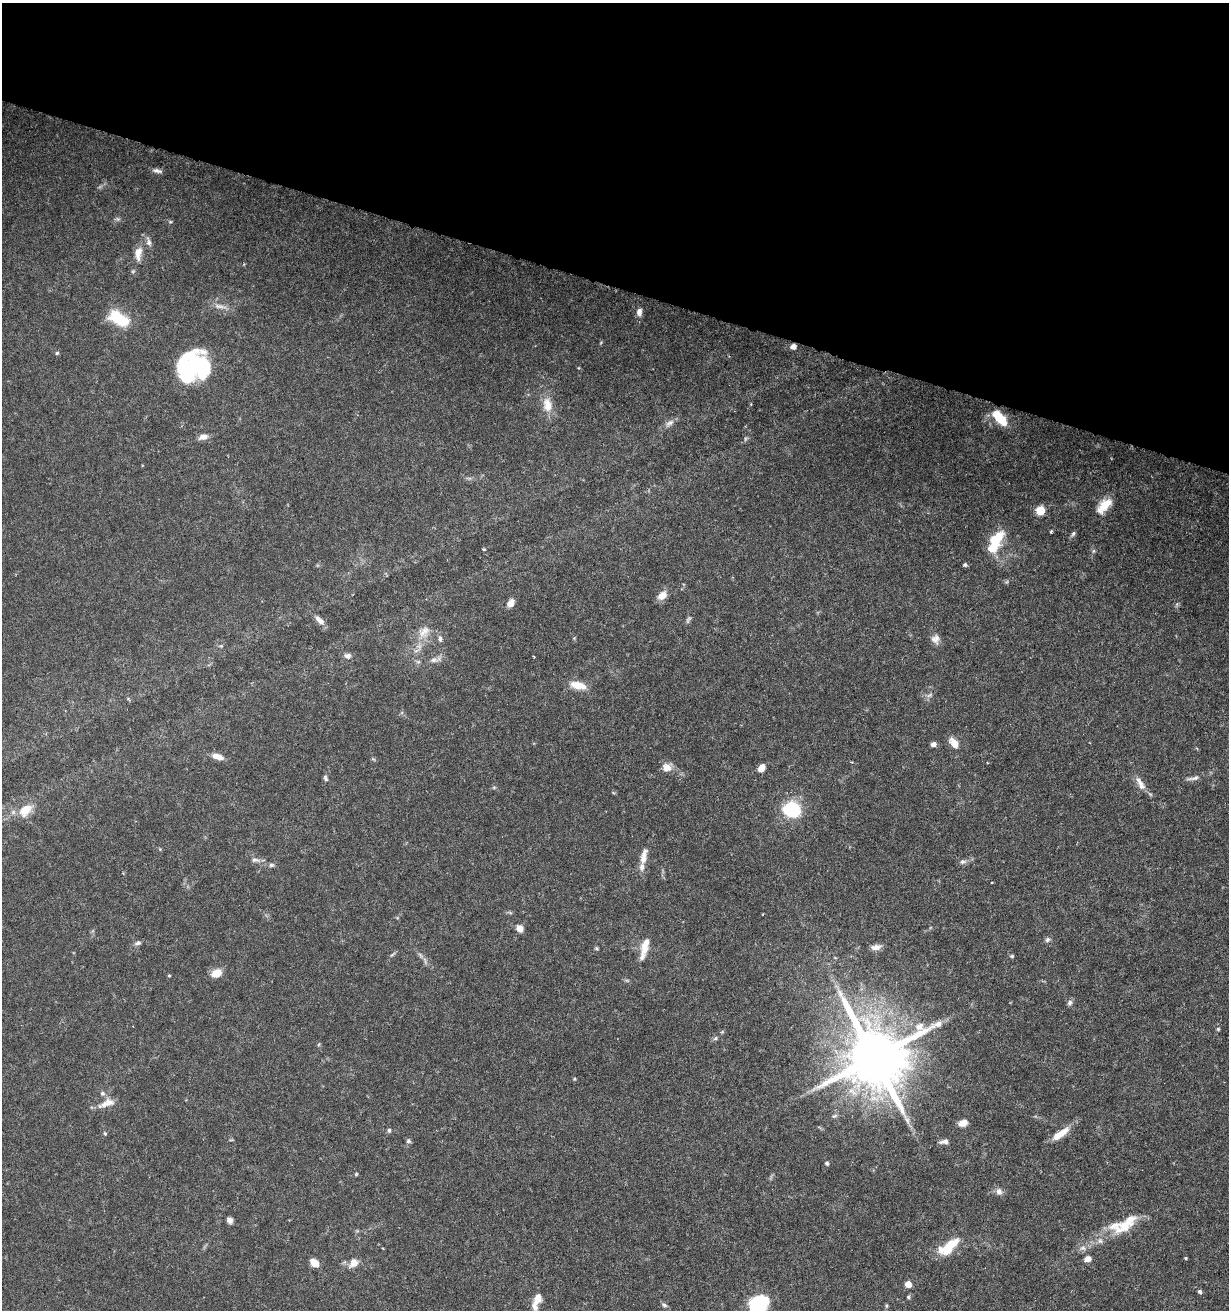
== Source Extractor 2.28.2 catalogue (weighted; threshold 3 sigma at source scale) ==
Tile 2 of 4 x 4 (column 2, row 1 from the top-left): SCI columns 1568-2794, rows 3948-5255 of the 5531 x 5284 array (HDU 1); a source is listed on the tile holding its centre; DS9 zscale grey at full resolution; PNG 1231 x 1312 px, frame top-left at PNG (2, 3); no overlay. Shown black and unused: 22% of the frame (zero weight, under 5 of 9 exposures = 3% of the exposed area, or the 3 px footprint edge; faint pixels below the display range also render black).
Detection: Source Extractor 2.28.2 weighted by HDU 2 'WHT'; one run over the whole footprint, this tile lists its part. Background 0.0301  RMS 0.0015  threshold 0.00621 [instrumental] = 3 sigma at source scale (4.09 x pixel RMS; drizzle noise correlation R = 1.36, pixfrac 0.8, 0.0396/0.0396 arcsec/px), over >= 5 px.
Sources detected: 107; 5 inside a brighter object's white glare — not listed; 10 inside a brighter listed object's ellipse — not listed separately; the other 92 listed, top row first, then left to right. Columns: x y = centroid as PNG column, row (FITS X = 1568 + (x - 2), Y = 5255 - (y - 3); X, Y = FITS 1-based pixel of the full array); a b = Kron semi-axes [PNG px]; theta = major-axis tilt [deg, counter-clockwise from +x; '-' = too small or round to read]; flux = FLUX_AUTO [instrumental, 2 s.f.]
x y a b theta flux
157 171 12 5 -12 0.5
118 219 6 6 - 0.26
170 222 5 5 - 0.19
149 242 15 6 -74 0.62
138 253 18 9 84 1.5
220 306 20 5 -9 0.87
639 312 10 7 83 0.67
119 318 21 10 -32 6.5
793 346 5 4 - 1
57 353 5 5 - 0.19
204 369 26 12 -89 7.8
547 405 21 13 -84 2.2
1000 418 18 8 -48 4.2
670 423 13 7 31 0.73
203 437 10 7 17 0.92
1104 506 21 11 46 2.4
1040 510 5 5 - 6.7
1051 532 4 3 - 0.15
1073 534 8 5 57 0.29
996 539 24 14 55 4
484 549 4 3 - 0.16
1093 551 6 4 89 0.22
965 565 5 5 - 0.25
662 595 10 7 40 1.4
511 603 8 6 57 1.3
319 620 14 6 -42 0.84
688 620 12 5 65 0.32
424 632 22 14 54 2.2
440 638 10 5 -85 0.4
935 639 12 11 - 0.85
348 656 9 7 -6 0.54
435 660 17 7 8 0.92
578 685 19 9 -13 2
930 695 9 5 27 0.37
954 743 12 7 -52 1.6
933 744 6 5 - 0.56
217 756 13 6 -16 1.2
667 768 11 10 - 1.2
761 768 7 5 57 1.4
325 778 8 5 -66 0.3
1193 778 19 5 11 0.67
1141 784 19 8 -61 1.2
494 787 6 4 0 0.17
25 810 13 9 40 2.8
792 810 15 12 -21 8.8
644 857 22 8 78 1.4
255 860 13 6 -6 0.58
963 861 8 6 12 0.41
271 865 8 6 1 0.33
520 928 8 7 - 0.99
1047 940 7 6 - 0.35
138 943 9 5 13 0.42
645 946 23 9 75 1.8
876 947 13 7 8 0.77
596 948 6 4 -37 0.18
392 955 11 3 41 0.24
1012 956 5 4 - 0.2
216 973 9 7 22 2.3
169 976 5 3 - 0.13
1070 1003 8 6 62 0.4
1218 1029 4 4 - 0.19
715 1038 7 5 23 0.27
319 1044 5 3 - 0.14
874 1057 19 17 -27 1200
574 1079 4 4 - 0.15
102 1093 7 6 - 0.35
105 1104 21 9 27 1.3
835 1116 8 4 19 0.26
963 1123 9 7 14 1.3
389 1130 6 5 - 0.26
1062 1132 20 9 33 1.7
105 1133 6 4 -68 0.17
408 1141 6 6 - 0.29
944 1142 11 6 5 0.64
827 1163 5 5 - 0.29
356 1174 5 4 - 0.17
999 1192 9 8 - 0.65
230 1220 7 6 - 0.56
1124 1226 30 15 37 3.5
948 1247 26 12 42 4
1083 1248 8 6 -2 0.53
1185 1258 4 3 - 0.14
1087 1259 7 6 - 0.92
314 1263 8 6 -47 1.8
354 1263 12 10 59 1.2
908 1284 5 5 - 1.9
1200 1291 5 4 - 0.31
908 1297 5 4 - 0.21
538 1298 11 8 77 1.3
664 1305 8 5 -27 0.3
886 1306 6 3 72 0.18
756 1308 24 19 5 6.4
Overlapping masked pixels (flux is a lower limit): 1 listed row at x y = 793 346
Isophote crosses this tile's border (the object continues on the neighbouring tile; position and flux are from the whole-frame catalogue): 1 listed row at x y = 756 1308